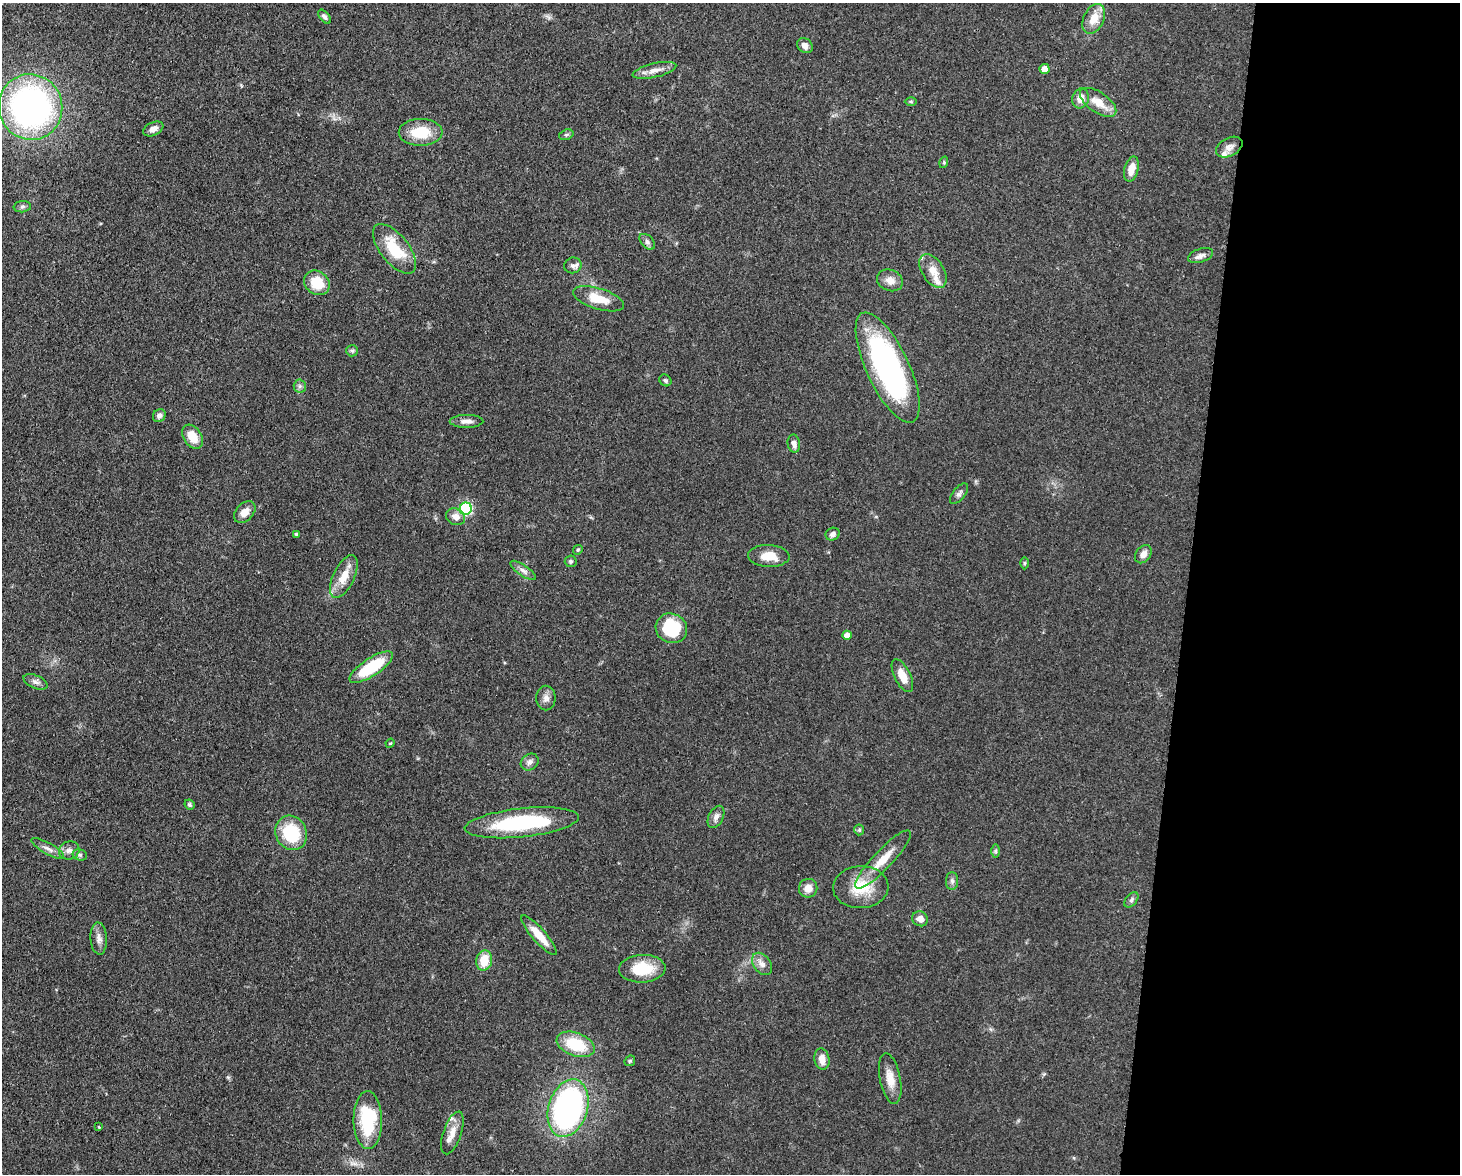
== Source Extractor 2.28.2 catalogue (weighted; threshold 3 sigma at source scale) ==
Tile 9 of 3 x 4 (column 3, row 3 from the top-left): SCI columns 3219-4676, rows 1250-2421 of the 4863 x 4839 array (HDU 1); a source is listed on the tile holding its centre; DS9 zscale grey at full resolution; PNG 1462 x 1176 px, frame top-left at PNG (2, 3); each listed source drawn as its Kron ellipse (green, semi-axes under 4 px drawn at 4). Shown black and unused: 19% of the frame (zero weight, under 3 of 4 exposures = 9% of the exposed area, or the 3 px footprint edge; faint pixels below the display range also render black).
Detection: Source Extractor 2.28.2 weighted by HDU 2 'WHT'; one run over the whole footprint, this tile lists its part. Background 0.0929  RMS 0.0046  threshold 0.0207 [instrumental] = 3 sigma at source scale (4.5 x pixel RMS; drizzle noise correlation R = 1.50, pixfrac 1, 0.05/0.05 arcsec/px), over >= 5 px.
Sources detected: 84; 1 inside a brighter object's white glare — neither listed nor drawn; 2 inside a brighter listed object's ellipse — not listed separately; the other 81 listed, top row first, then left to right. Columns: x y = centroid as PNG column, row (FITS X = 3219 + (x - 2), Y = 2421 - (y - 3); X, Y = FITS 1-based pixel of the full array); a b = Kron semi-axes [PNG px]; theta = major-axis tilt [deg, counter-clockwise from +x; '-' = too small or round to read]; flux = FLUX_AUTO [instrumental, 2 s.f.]
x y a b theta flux
324 17 8 4 -49 1.4
1094 19 16 10 64 7.1
805 46 8 6 -42 2.4
1044 69 5 5 - 4.6
654 70 22 7 13 3.9
1080 98 10 8 73 4.6
911 102 6 4 -1 0.58
1098 102 21 10 -34 8
31 107 33 31 -72 160
153 129 11 6 25 2.6
421 132 22 13 0 13
566 135 7 5 18 0.86
1229 147 14 9 28 3
944 162 6 3 73 0.51
1131 169 13 7 75 5.5
22 207 9 5 6 1.1
647 242 9 5 -46 1.5
395 249 30 14 -51 17
1201 256 13 6 18 2
573 265 9 8 - 1.8
933 271 19 11 -57 5.8
890 280 13 10 -22 4.1
317 283 14 11 -39 12
598 299 26 10 -17 9.7
352 351 6 5 - 0.84
888 367 60 21 -65 110
665 380 6 5 - 0.87
300 386 6 6 - 1.2
159 416 7 6 - 1.6
466 421 17 6 0 2.8
193 437 13 9 -58 7.3
794 444 9 6 -80 2.2
959 494 12 6 51 1.5
466 509 6 6 - 53
245 512 13 8 46 3.9
456 517 10 8 -28 3.5
296 534 3 3 - 0.9
833 534 7 6 - 1.8
578 550 5 4 - 0.6
1143 554 10 7 52 3
769 556 21 11 -2 7.8
571 561 6 6 - 0.93
1024 563 6 4 90 0.57
523 570 15 5 -34 2.1
344 576 23 10 64 7.6
671 628 16 14 -28 23
847 635 5 4 - 3.3
371 667 25 9 33 22
902 676 18 8 -63 5.9
35 682 13 6 -23 1.9
546 698 12 10 -90 2.6
390 743 5 4 - 0.47
530 762 9 7 39 2
189 805 5 5 - 1
716 817 12 7 63 2.2
522 823 57 14 6 42
859 830 5 5 - 0.74
291 833 17 15 -61 22
48 849 18 5 -30 2.5
69 850 10 9 - 2.5
995 851 7 4 90 0.79
80 855 7 5 -14 1
883 859 39 9 46 9.7
952 881 9 6 -89 1.5
861 887 28 21 3 15
808 888 9 9 - 4.2
1131 900 9 5 51 1.2
920 919 8 7 - 3.3
539 935 25 7 -49 8.7
99 938 16 8 -86 2.9
484 960 10 8 77 9.6
762 964 12 8 -54 3.1
642 969 23 14 3 15
576 1044 20 11 -20 18
822 1059 11 7 -80 4
630 1061 6 4 45 0.64
890 1079 26 10 -79 6.5
568 1108 29 19 73 130
368 1120 29 14 -89 28
99 1127 3 2 - 0.39
452 1133 22 9 71 5.4